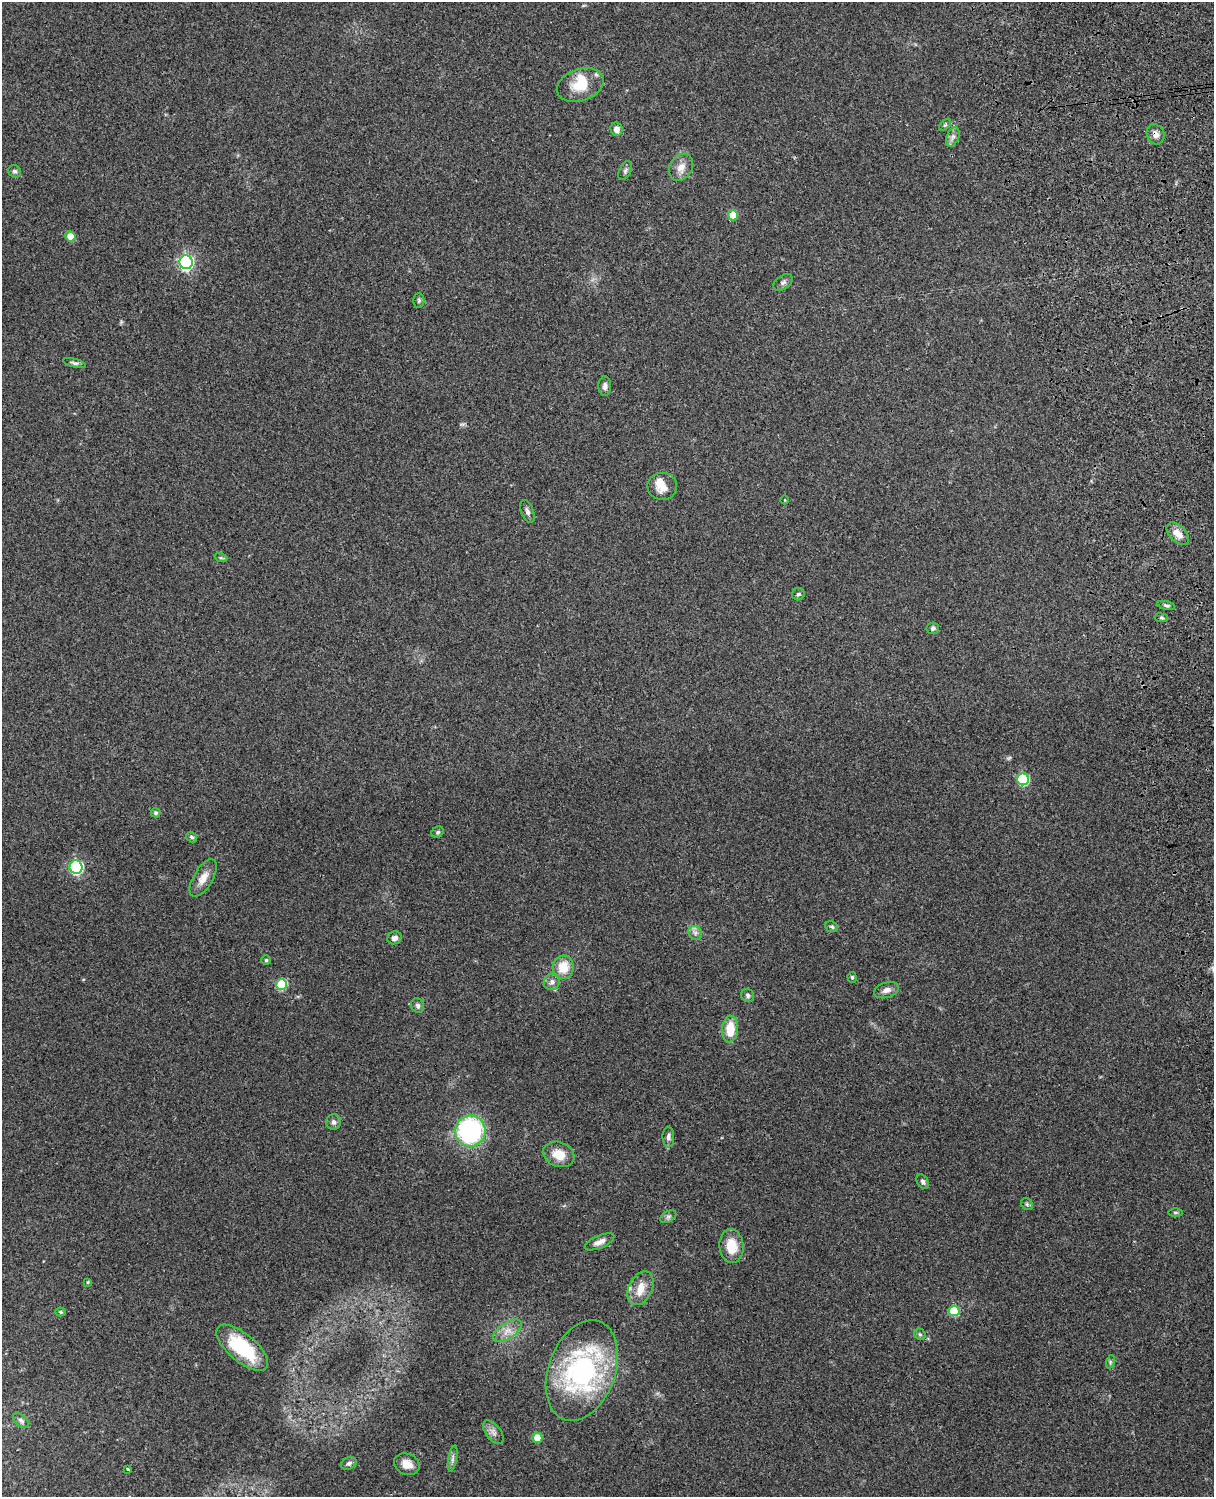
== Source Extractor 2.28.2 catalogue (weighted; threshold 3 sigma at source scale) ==
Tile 6 of 4 x 3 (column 2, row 2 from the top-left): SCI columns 1332-2543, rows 1661-3155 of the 5088 x 4928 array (HDU 1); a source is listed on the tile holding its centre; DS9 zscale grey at full resolution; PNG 1216 x 1499 px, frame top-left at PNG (2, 2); each listed source drawn as its Kron ellipse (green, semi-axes under 4 px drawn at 4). Shown black and unused: <1% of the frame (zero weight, under 3 of 4 exposures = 6% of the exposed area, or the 3 px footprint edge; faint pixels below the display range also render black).
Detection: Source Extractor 2.28.2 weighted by HDU 2 'WHT'; one run over the whole footprint, this tile lists its part. Background 0.216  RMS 0.0084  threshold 0.0376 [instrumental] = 3 sigma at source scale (4.5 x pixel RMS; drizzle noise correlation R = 1.50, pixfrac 1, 0.05/0.05 arcsec/px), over >= 5 px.
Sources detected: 72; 4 inside a brighter listed object's ellipse — not listed separately; the other 68 listed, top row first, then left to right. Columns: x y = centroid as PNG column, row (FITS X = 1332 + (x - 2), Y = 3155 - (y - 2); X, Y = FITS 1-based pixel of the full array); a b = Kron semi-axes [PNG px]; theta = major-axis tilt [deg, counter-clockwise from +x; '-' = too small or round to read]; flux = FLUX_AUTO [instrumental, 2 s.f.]
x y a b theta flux
580 85 24 16 18 21
945 125 7 4 44 1.2
616 129 7 6 - 5
1156 134 10 8 -65 4.8
953 137 10 6 68 3.2
681 167 14 11 59 7.6
15 171 6 6 - 1.9
625 171 10 6 63 2.2
733 215 5 5 - 20
70 236 5 5 - 12
186 262 7 6 - 170
783 282 11 7 35 2.8
419 300 7 5 -90 1.5
74 363 11 4 -15 2.1
605 386 10 6 90 3.6
662 486 15 13 -2 11
785 500 4 3 - 0.58
527 511 12 6 -69 2.7
1178 533 13 8 -44 8
221 558 6 4 -18 1.2
798 594 6 6 - 1.6
1166 605 9 4 -11 1.7
1161 618 7 3 -9 1.2
933 628 6 6 - 1.9
1023 779 6 6 - 73
156 813 5 4 - 1.6
438 832 6 5 - 1.4
191 837 6 4 -32 1.6
76 867 6 6 - 140
203 878 21 9 59 9.4
832 927 6 5 - 1.5
695 933 7 6 - 2.6
394 938 7 6 - 3.9
266 960 4 4 - 1.1
563 967 12 10 83 16
852 977 5 4 - 1.2
552 982 9 7 48 3.8
281 985 5 5 - 49
886 990 12 7 17 4.6
748 995 7 6 - 2
418 1006 7 6 - 2.3
730 1029 13 8 86 17
334 1122 8 7 - 3.3
470 1131 15 15 - 120
668 1137 10 6 -88 3
559 1154 16 12 -20 13
923 1182 8 5 -59 2.2
1027 1204 6 5 - 1.6
1175 1212 7 3 0 1.2
668 1217 9 5 29 2.3
599 1242 16 6 23 5.2
731 1246 17 12 -85 17
88 1282 4 3 - 0.95
641 1288 18 11 64 12
954 1311 5 5 - 40
60 1312 5 4 - 1.5
507 1331 16 8 34 7.6
920 1334 6 5 - 1.5
242 1348 32 14 -40 41
1110 1362 7 4 72 1.4
582 1371 52 33 70 150
21 1420 9 5 -38 2.4
493 1432 14 7 -53 4.6
537 1438 5 5 - 19
453 1459 13 4 80 2.5
349 1463 8 6 30 2.4
407 1464 13 10 -24 9.4
128 1469 3 3 - 0.67
Overlapping masked pixels (flux is a lower limit): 1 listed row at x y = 1156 134